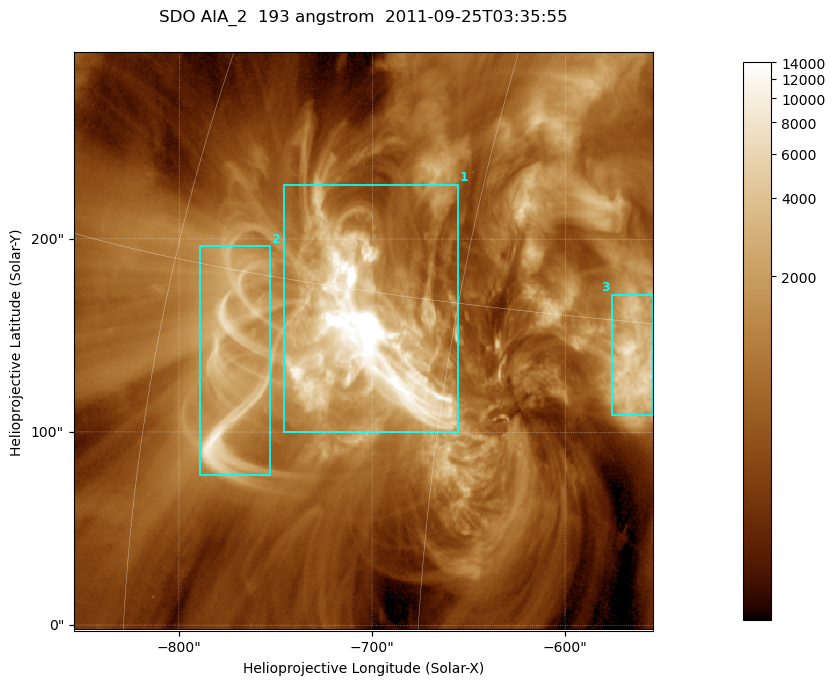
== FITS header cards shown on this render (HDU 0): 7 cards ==
TELESCOP= 'SDO     '           /
INSTRUME= 'AIA_2   '           /
WAVELNTH=                  193 /
WAVEUNIT= 'angstrom'           /
DATE-OBS= '2011-09-25T03:35:55.84' /
CTYPE1  = 'HPLN-TAN'           /
CTYPE2  = 'HPLT-TAN'           /

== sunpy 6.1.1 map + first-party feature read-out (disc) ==
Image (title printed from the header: SDO AIA_2  193 angstrom  2011-09-25T03:35:55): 499 x 499 px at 0.601 arcsec/px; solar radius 957 arcsec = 1592 px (partial field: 3.1% of the solar disc is inside the frame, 100% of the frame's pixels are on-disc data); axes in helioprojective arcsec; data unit not stated in the header (colour bar unlabelled)
Orientation: roll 0.0578 deg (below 1 deg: not rotated)
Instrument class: DISC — disc imager (sunpy class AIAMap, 193 A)
Bright regions (active regions / flare kernels): reference = the on-disc median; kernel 5 px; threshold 5 sigma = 2256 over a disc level ~670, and >= 1.15x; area >= 249 px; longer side >= 6 px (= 3.6 arcsec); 3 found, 3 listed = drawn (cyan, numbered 1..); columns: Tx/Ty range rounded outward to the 2 arcsec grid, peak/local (2 s.f.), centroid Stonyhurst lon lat
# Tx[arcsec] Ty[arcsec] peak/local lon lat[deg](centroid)
1 -746..-654 100..228 142 -49 +14
2 -790..-752 78..196 15 -56 +12
3 -576..-554 108..172 11 -37 +14